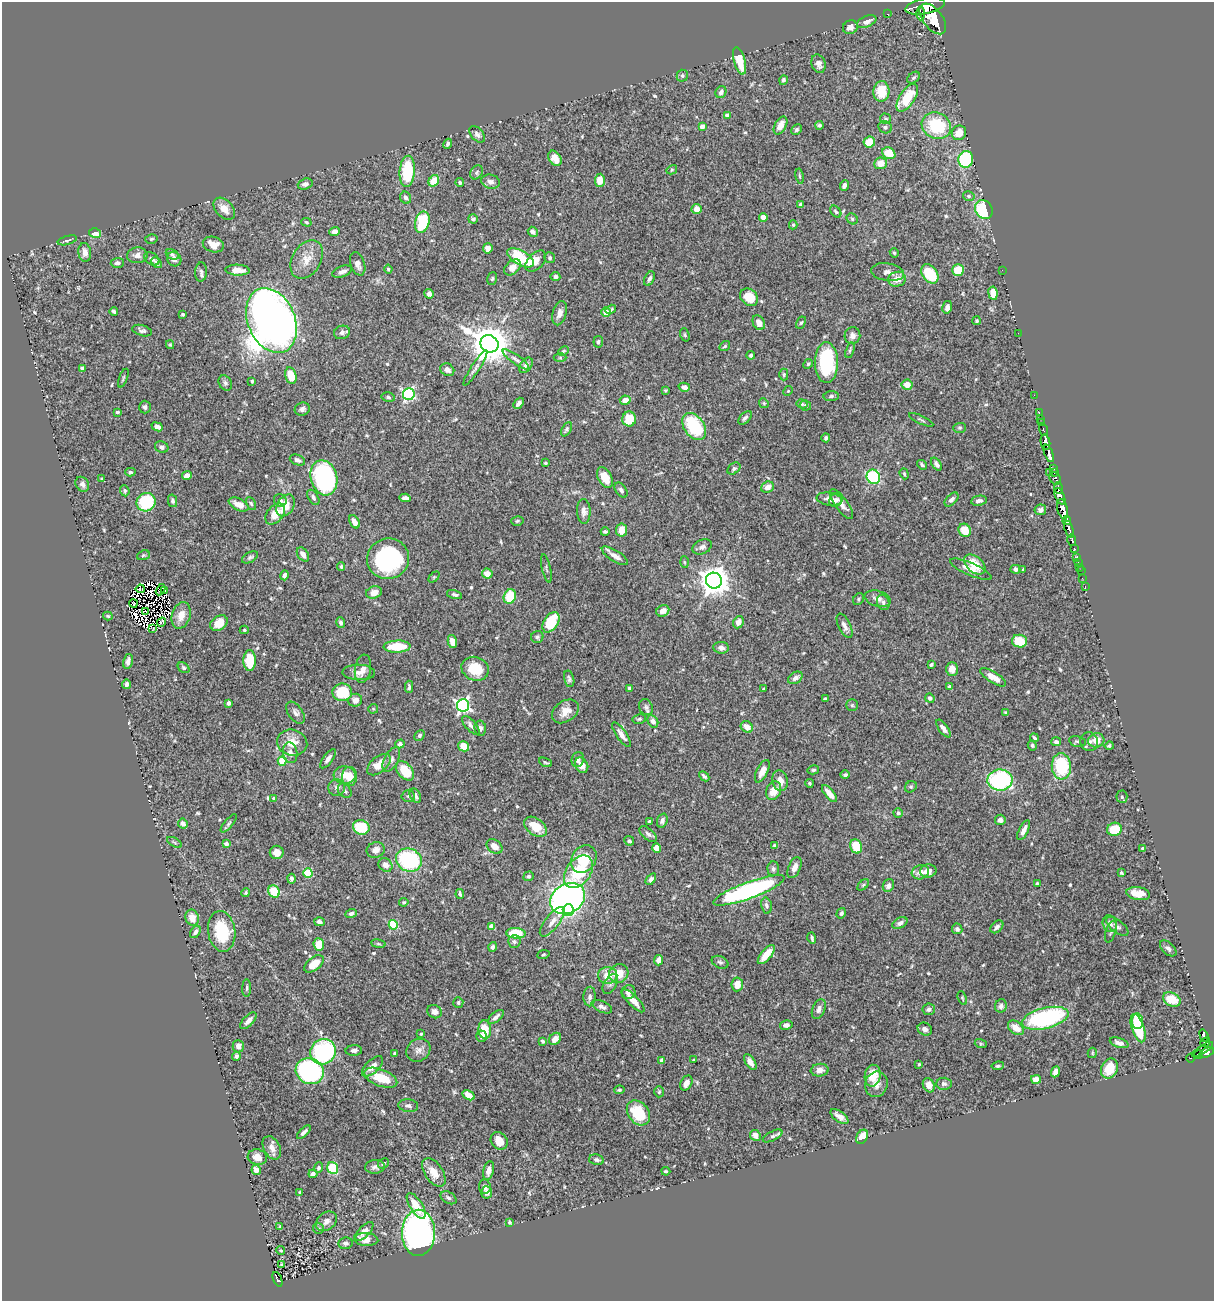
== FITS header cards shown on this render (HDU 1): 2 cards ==
NAXIS1  =                 1212
NAXIS2  =                 1299

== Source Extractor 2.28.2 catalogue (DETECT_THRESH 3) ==
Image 1212 x 1299 px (HDU 1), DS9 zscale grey, 1 PNG px = 1 image px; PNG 1216 x 1303 px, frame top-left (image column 1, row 1299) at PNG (2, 2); each listed source drawn as its Kron ellipse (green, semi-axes under 4 px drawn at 4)
Background 0.805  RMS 0.017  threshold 0.0498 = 3 sigma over >= 5 px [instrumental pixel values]
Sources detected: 580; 3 with non-positive FLUX_AUTO (blend fragments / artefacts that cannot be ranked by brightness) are neither listed nor drawn; of the other 577, the 500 brightest by FLUX_AUTO listed and drawn (77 fainter detections omitted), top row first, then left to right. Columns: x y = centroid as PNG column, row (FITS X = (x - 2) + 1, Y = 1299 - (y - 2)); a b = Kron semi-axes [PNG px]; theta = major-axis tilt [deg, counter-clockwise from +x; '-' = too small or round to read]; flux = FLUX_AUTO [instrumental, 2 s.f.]
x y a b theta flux
925 6 20 8 11 5100
920 13 7 3 90 530
887 14 2 2 - 9.4
933 19 18 9 -53 5900
867 21 10 5 25 4.6
850 27 7 6 - 5.9
740 61 14 5 -75 23
818 64 9 6 -71 5.4
682 76 6 5 - 2.3
914 78 7 5 40 2.2
783 80 5 4 - 2.8
881 91 10 8 89 27
721 92 6 5 - 3.6
907 98 16 7 57 34
727 115 4 3 - 4.5
885 119 5 5 - 1.9
780 125 10 5 60 9.2
819 125 4 3 - 2
702 126 4 4 - 6.5
936 126 15 12 -27 60
885 127 7 6 - 2.6
796 130 6 4 47 2.4
959 133 7 7 - 13
477 134 9 6 -48 4.2
869 142 6 5 - 20
448 144 5 4 - 2.5
889 153 7 5 -31 19
555 158 8 6 -55 8.9
966 159 8 7 - 100
881 163 6 6 - 12
672 170 6 4 30 1.5
407 171 15 7 86 54
476 172 7 6 - 2.7
800 176 7 3 -79 1.4
600 180 6 5 - 13
434 181 6 5 - 25
491 182 9 7 -13 5.2
460 183 4 3 - 1.7
305 184 7 5 18 4.2
844 185 5 4 - 5.1
969 196 6 5 - 2.4
406 198 6 5 - 3.8
801 205 4 4 - 3.6
224 209 13 8 -47 13
697 209 5 5 - 9.7
984 210 10 8 -56 53
836 212 7 4 -51 2
763 217 4 4 - 14
473 219 5 4 - 2.2
852 219 6 5 - 1.7
306 222 5 4 - 1.6
422 222 11 7 76 52
793 225 4 4 - 1.5
334 231 5 4 - 4.8
533 232 5 4 - 5.2
95 233 6 5 - 9
151 239 6 4 14 1.8
67 240 10 4 15 2.7
213 244 11 7 -16 12
488 248 5 4 - 7
85 252 9 6 -83 7.1
894 253 5 4 - 1.5
172 254 7 4 -28 2.3
137 255 10 8 3 6.6
520 258 15 7 -30 54
550 258 6 5 - 1.6
152 259 8 5 -38 3.1
174 259 7 6 - 7.4
307 260 20 14 60 17
536 261 12 7 47 7.8
117 263 6 5 - 3.2
156 263 6 4 -48 2.9
358 264 12 7 -72 6.5
512 267 9 6 44 9
388 269 4 4 - 1.6
238 270 12 5 -3 11
958 270 6 5 - 26
1002 270 2 2 - 5.7
201 272 10 6 86 3.5
342 272 10 5 19 5.3
887 272 16 8 -9 6.2
930 274 11 7 -55 42
555 276 5 4 - 2.8
649 278 7 5 62 3.7
492 279 6 4 72 1.7
897 279 9 7 12 12
993 293 7 4 -83 12
429 294 5 4 - 3.8
749 297 10 8 -42 27
947 307 6 4 77 5
611 309 6 4 32 2.1
114 311 4 3 - 2.7
606 312 5 4 - 10
560 313 12 7 74 6.6
183 314 3 3 - 2.1
271 320 34 23 -66 1500
976 321 4 4 - 1.6
759 323 8 5 -63 7.7
801 323 6 4 60 1.7
142 331 10 5 -16 3.2
342 332 8 6 18 3.9
1018 333 2 2 - 93
685 335 7 4 -72 1.7
852 336 8 8 - 5.2
598 342 6 5 - 2.9
489 344 9 8 - 3200
170 345 4 4 - 1.4
725 346 6 4 37 1.5
850 350 8 4 71 2
563 351 6 4 27 1.5
751 355 4 4 - 1.8
560 357 6 4 0 1.7
516 359 16 4 -36 4.2
826 363 20 11 -89 86
808 364 5 4 - 1.7
526 365 9 5 53 5.1
82 368 4 4 - 2.8
475 368 21 4 57 4.5
447 370 7 6 - 5.1
784 375 6 4 90 1.6
291 376 8 5 -75 23
123 378 10 3 69 1.7
252 381 3 3 - 1.6
225 383 8 6 -59 2.8
907 385 5 5 - 12
684 387 5 4 - 5.7
666 390 3 3 - 1.4
788 391 5 4 - 1.3
409 394 6 6 - 170
1034 395 2 2 - 8.8
831 396 7 5 1 2.6
388 397 7 4 -12 2.1
625 400 5 4 - 10
519 403 6 3 50 3.5
764 403 5 4 - 1.5
802 404 5 4 - 1.5
805 406 5 5 - 1.7
145 407 6 6 - 3.2
302 409 7 6 - 3.7
117 412 4 3 - 1.5
1039 413 3 2 - 19
745 418 8 5 44 3
629 419 7 7 - 22
1041 419 3 2 - 30
921 420 13 3 -25 1.8
1042 423 3 2 - 22
157 427 6 4 -23 5
694 427 15 10 -54 69
960 428 6 5 - 1.6
566 429 8 4 60 2.3
1044 430 6 2 -72 23
826 438 4 4 - 2.2
1045 442 8 4 -78 1500
162 447 7 5 -25 3.7
1049 453 9 3 -70 2700
297 460 8 5 -22 3.3
545 463 3 2 - 1.4
936 464 7 4 -55 4
922 465 5 3 - 1.8
1053 468 3 2 - 37
734 469 7 5 39 2.2
130 472 5 4 - 1.9
1049 473 3 2 - 38
1054 473 3 3 - 90
904 474 5 4 - 1.4
187 475 5 4 - 6.6
873 477 7 6 - 99
324 478 18 13 -75 240
605 478 11 6 -61 18
1055 478 6 5 - 480
102 479 3 3 - 1.7
82 484 8 6 -56 3.8
767 487 6 5 - 7.4
1058 488 6 3 -80 350
621 490 8 5 -54 3.4
125 491 5 4 - 2.2
1060 496 9 4 -68 600
313 497 8 5 -59 3
405 498 6 4 -5 5.3
830 499 13 6 -8 6.8
952 499 8 5 44 3.6
280 500 6 6 - 4.1
836 500 7 6 - 3.2
172 501 6 4 -77 2.5
979 501 8 5 10 4
146 502 10 9 - 62
251 503 7 4 -62 1.7
841 504 17 6 -55 8.8
239 505 11 6 -26 11
285 505 12 8 59 20
1063 509 10 5 -75 2700
1040 510 6 5 - 3.6
584 511 12 6 -88 5.7
275 514 12 8 51 16
1067 520 4 3 - 390
517 521 6 4 16 1.7
354 522 7 4 -59 8.6
1069 529 9 4 -75 990
622 530 6 5 - 12
965 530 7 6 - 20
605 532 4 3 - 1.9
1072 540 6 3 -76 320
702 547 10 7 26 4.9
1074 548 3 3 - 59
303 554 8 5 -55 6.3
143 555 6 4 22 1.7
615 556 15 5 -32 7.9
250 557 9 5 29 2.5
1077 557 4 3 - 54
388 559 21 20 - 140
684 562 6 4 -88 1.4
1078 562 2 2 - 7.1
975 564 12 7 -41 24
341 567 4 3 - 1.8
1079 567 2 2 - 6.5
546 568 14 2 -77 1.6
971 569 22 6 -23 12
1015 569 5 4 - 3.6
1023 569 4 3 - 1.7
1081 571 2 2 - 5.9
487 574 5 5 - 12
285 575 5 4 - 2.6
434 577 6 4 45 1.5
1082 578 2 2 - 5.8
714 581 8 8 - 1600
1085 587 3 2 - 8.6
140 589 4 2 - 1.9
161 590 6 2 60 1.6
165 590 4 2 - 1.5
374 592 8 6 15 8.1
455 595 8 4 -16 2.6
510 596 7 6 - 36
859 599 6 5 - 1.8
878 599 13 7 -16 7
883 602 8 6 -69 3
133 603 4 2 - 1.9
663 611 7 5 31 8.9
146 612 2 2 - 1.9
181 615 13 9 72 12
108 616 5 3 - 1.6
162 622 5 3 - 1.4
551 622 11 7 57 45
738 622 6 5 - 8.2
219 623 9 7 33 16
341 623 5 4 - 3
845 626 13 6 -64 6.1
153 628 2 2 - 4.8
244 630 4 4 - 1.6
537 637 6 6 - 2.1
1019 641 7 6 - 35
452 642 6 4 -79 8.2
397 647 14 6 2 35
721 648 7 6 - 5.5
128 661 8 5 79 4.9
250 661 10 6 -90 37
931 665 4 3 - 1.7
184 668 6 4 -39 2
363 669 14 8 81 7
475 669 14 11 -23 28
952 669 7 6 - 9.3
359 672 16 7 -1 8
993 677 15 5 -32 12
795 678 8 5 34 4
569 679 8 5 -76 2.7
127 684 5 3 - 3.1
949 686 3 3 - 1.7
409 687 6 3 -87 2.1
629 688 4 3 - 3.1
764 689 3 3 - 2.6
342 692 10 9 - 44
930 698 5 4 - 3.2
825 699 4 3 - 1.5
355 700 7 6 - 6.3
229 703 4 3 - 3.5
463 705 6 6 - 270
852 705 5 5 - 1.7
646 707 8 6 -64 3
373 709 5 5 - 1.4
565 711 15 10 34 14
1006 712 4 3 - 1.5
295 713 12 7 -54 4.7
639 719 7 4 10 1.9
653 721 6 5 - 4.4
471 725 12 5 -48 4.4
747 727 6 5 - 9.8
480 728 7 6 - 2.8
943 728 10 4 -54 5.1
419 735 6 4 47 2.2
621 735 14 5 -55 7.3
1034 738 4 3 - 1.9
1096 740 8 7 - 11
1077 741 8 5 -11 2.3
1056 742 5 4 - 3.7
1089 742 9 8 - 4.3
292 743 15 13 -15 16
400 744 4 4 - 3.3
1032 745 5 4 - 1.7
464 746 6 5 - 18
1109 746 4 4 - 2.1
290 753 10 7 -81 6.7
328 759 11 5 54 5
391 759 13 7 62 4.8
578 759 8 6 74 3.6
282 761 4 4 - 38
545 762 7 3 -21 1.5
379 765 14 8 40 15
582 765 8 6 -60 11
1061 766 13 9 -85 62
813 770 6 4 13 1.7
405 771 11 7 -50 30
762 771 12 5 64 8.9
345 775 11 8 -3 13
845 775 5 4 - 2.5
349 776 9 7 86 14
704 776 6 3 -44 2.1
1000 780 12 10 3 140
780 781 10 7 -76 9.6
809 783 4 4 - 1.7
911 787 6 5 - 1.9
337 788 8 8 - 4.5
345 791 8 6 -50 3.1
774 791 9 7 70 14
829 794 10 4 -51 9.9
408 796 7 5 -3 2
415 796 7 5 -65 4.9
1122 797 6 5 - 2.5
274 798 4 3 - 4.5
898 813 4 4 - 2
1000 820 5 5 - 4.1
662 821 7 5 70 3.6
650 822 4 3 - 3.7
183 823 5 4 - 6.4
229 823 11 4 50 2.5
361 827 8 7 - 40
535 827 12 8 -37 21
1114 829 7 6 - 25
1024 830 11 4 64 7.1
648 834 10 5 -41 3.6
629 841 5 4 - 3.1
174 842 8 3 -30 1.7
226 844 4 3 - 4
775 845 4 4 - 1.7
494 846 9 6 -36 9.4
856 846 7 5 -67 30
657 848 5 4 - 11
1143 848 4 3 - 1.7
376 850 9 7 15 6.8
277 852 7 6 - 10
584 859 14 12 53 29
409 860 13 11 -24 100
385 865 7 6 - 7.7
795 868 11 6 67 7.1
773 869 7 6 - 3
928 871 8 6 11 8.1
579 872 18 12 54 55
920 872 9 7 19 9.9
308 873 4 4 - 55
1121 873 4 3 - 1.6
529 876 5 4 - 2
291 879 5 4 - 3
651 879 6 4 53 3.2
1037 884 3 3 - 1.6
863 885 7 4 45 1.7
888 886 6 5 - 5
749 890 38 8 20 230
274 891 6 5 - 33
246 893 4 4 - 1.5
460 894 5 3 - 2.1
1138 894 12 6 -8 14
568 899 18 14 31 460
404 902 4 4 - 1.5
766 905 8 5 -77 3.5
568 910 6 5 - 55
351 913 6 4 18 3.5
841 913 5 4 - 2.3
192 918 8 6 -68 12
319 922 5 4 - 4.2
552 922 18 7 52 8.2
900 923 8 5 29 4.1
1110 924 8 7 - 5.3
393 925 5 4 - 61
492 926 4 4 - 16
1117 926 13 6 -38 4.2
997 927 7 5 44 3.7
957 929 5 5 - 3.2
222 931 20 13 -82 49
195 932 7 4 58 3.5
1111 932 11 5 72 3.1
516 933 10 5 -4 45
812 938 6 3 -73 2.3
514 942 6 6 - 2.6
319 944 6 5 - 19
378 944 7 4 -8 1.7
493 947 5 4 - 2.8
1168 948 10 5 -43 3.5
544 954 6 4 9 1.6
766 955 12 5 50 16
659 960 5 4 - 8.1
720 962 9 6 -26 2.9
314 964 11 6 39 20
619 973 10 9 - 18
608 975 10 8 -1 15
610 984 11 6 60 4
737 984 7 5 85 11
247 988 9 3 89 1.7
628 992 7 6 - 4.9
590 997 10 6 87 5.3
962 998 7 4 -70 1.4
1172 999 9 6 -26 23
633 1001 15 5 -46 12
458 1002 5 5 - 2
1001 1006 6 6 - 4.1
602 1007 11 5 -25 4.4
819 1009 10 6 68 5.2
929 1009 6 6 - 3.7
435 1012 7 6 - 5.2
496 1017 9 4 40 4.7
1045 1018 24 10 14 160
248 1021 10 5 47 7.4
1137 1021 8 5 -84 21
786 1025 6 4 13 4.8
1016 1028 9 6 -39 12
1138 1028 15 6 -72 57
485 1029 9 6 -84 23
925 1029 7 6 - 3.7
421 1034 4 4 - 1.4
482 1036 6 5 - 3.9
1204 1036 6 4 -71 230
555 1039 7 5 43 8.8
543 1041 4 3 - 1.7
1205 1042 5 3 - 110
1119 1043 9 4 -18 4.9
981 1044 6 4 -18 1.4
238 1046 6 5 - 5.8
1203 1049 12 4 32 190
354 1050 8 5 3 3.6
418 1050 12 11 - 6.9
323 1052 13 12 - 130
395 1053 3 3 - 1.6
1092 1053 5 4 - 1.4
1207 1053 8 4 27 600
1198 1055 4 3 - 99
236 1056 4 4 - 3.2
1191 1058 4 3 - 18
662 1060 4 4 - 4.1
693 1060 3 2 - 1.4
750 1062 9 4 -56 5.6
919 1064 4 3 - 1.3
372 1066 13 6 43 8.6
998 1066 6 4 7 2.2
1109 1069 10 8 65 19
820 1070 9 6 7 6.8
310 1071 14 12 -23 190
1055 1072 6 4 67 7.4
873 1076 11 8 82 19
381 1078 17 8 -21 28
1036 1080 5 4 - 9.6
686 1083 8 5 60 6.7
876 1084 13 11 70 8
944 1084 7 6 - 2.9
929 1085 7 5 -63 9.3
619 1090 5 4 - 1.7
659 1092 5 4 - 1.5
468 1095 7 4 -29 11
408 1106 10 6 -6 3.4
638 1113 14 10 -52 43
839 1116 10 5 -37 6.8
304 1132 9 3 44 3.6
755 1135 6 5 - 6
773 1136 11 4 28 3.3
862 1137 7 5 57 13
499 1141 9 7 -53 11
272 1148 12 8 -61 7.8
257 1157 10 7 -14 10
596 1160 7 5 -13 2.6
383 1163 6 4 43 2.1
375 1167 10 7 2 4.2
318 1168 5 4 - 2
333 1168 6 5 - 51
256 1170 5 4 - 7.2
489 1171 9 5 78 6.5
666 1171 4 3 - 1.6
434 1172 16 9 -56 16
313 1174 4 4 - 3.9
485 1187 7 6 - 4
300 1192 4 3 - 1.3
487 1192 6 5 - 5.4
448 1198 9 5 -31 2.9
416 1206 15 6 -58 20
326 1221 11 8 39 6.1
510 1222 4 3 - 1.4
280 1227 4 3 - 1.7
318 1229 5 5 - 1.9
364 1231 12 5 46 7.9
418 1233 23 16 89 460
366 1239 12 6 -3 9.6
345 1243 7 5 7 3.2
281 1250 4 4 - 1.5
282 1265 3 3 - 2.4
277 1279 8 4 -68 180
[77 fainter detections neither listed nor drawn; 3 non-positive-flux detections neither listed nor drawn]